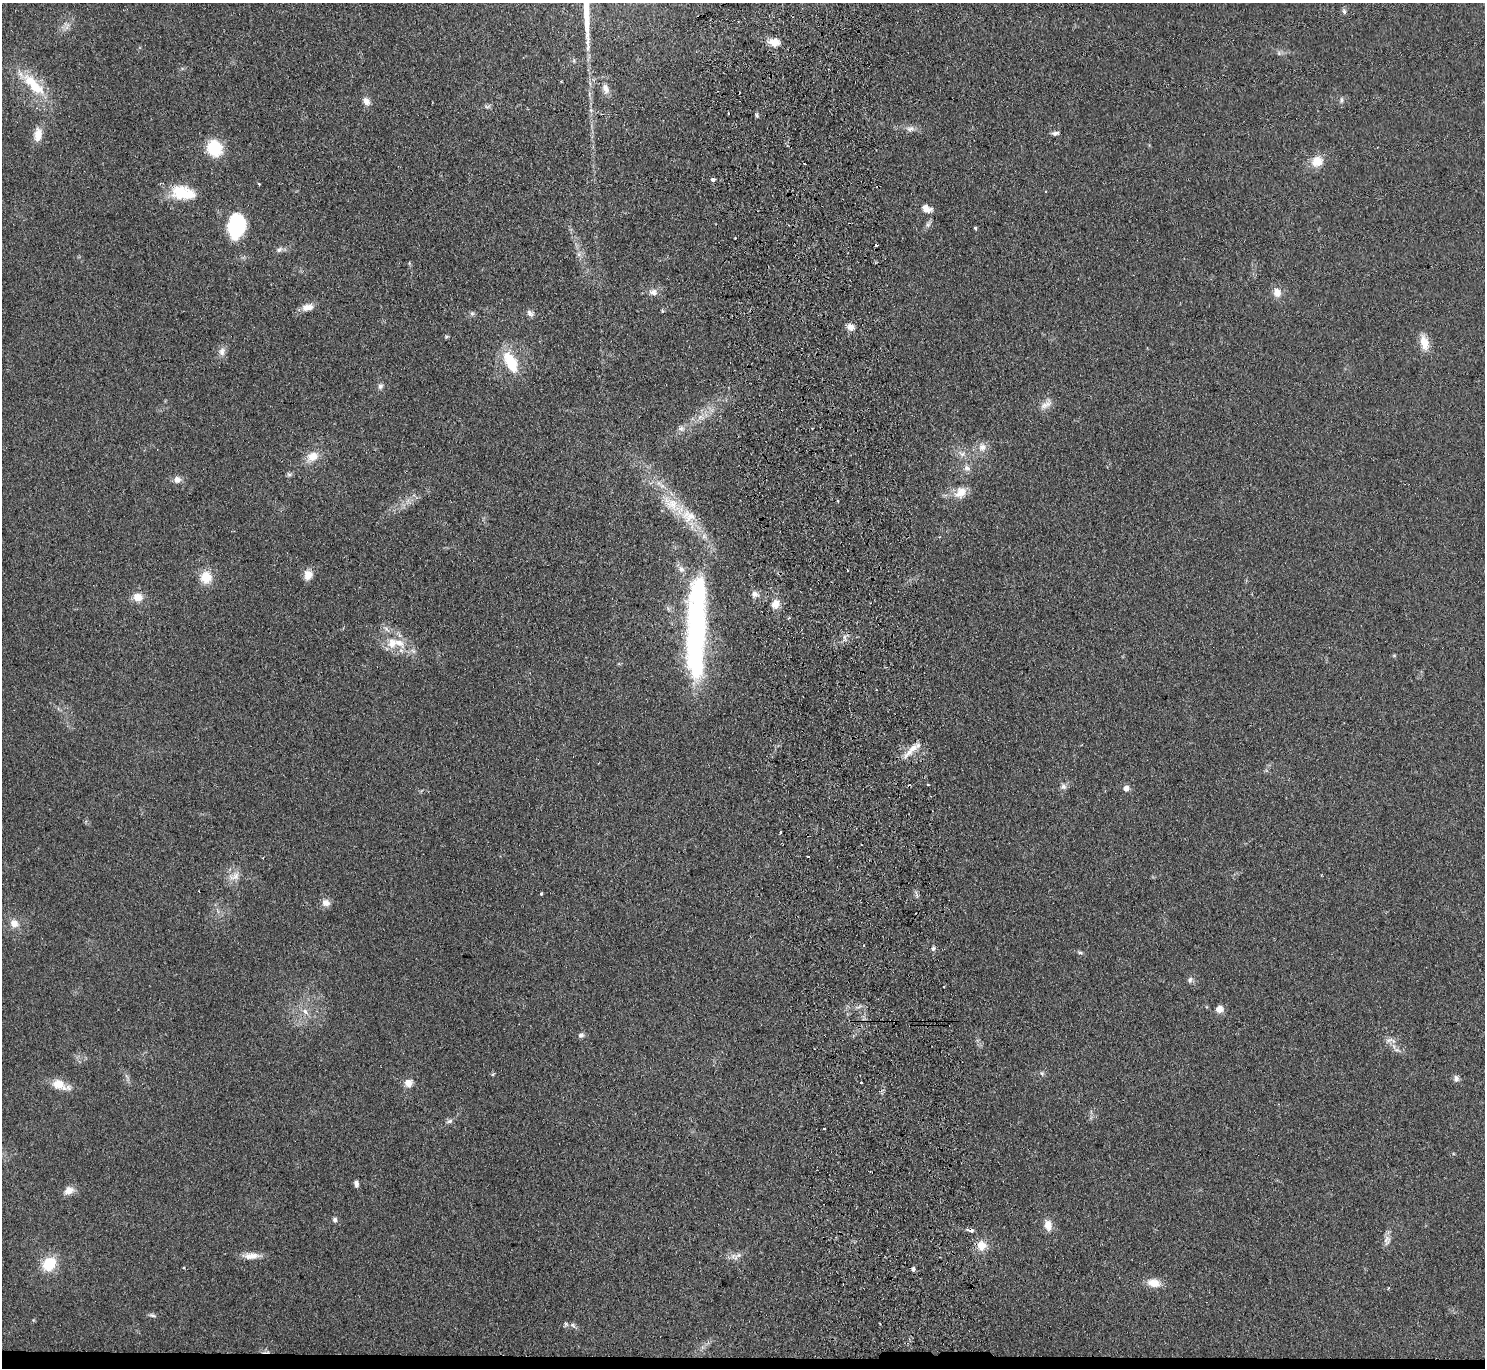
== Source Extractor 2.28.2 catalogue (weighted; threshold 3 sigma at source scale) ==
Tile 8 of 3 x 3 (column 2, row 3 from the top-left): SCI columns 1539-3021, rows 203-1568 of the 4560 x 4425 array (HDU 1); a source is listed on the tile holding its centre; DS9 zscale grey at full resolution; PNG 1487 x 1370 px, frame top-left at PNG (2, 3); no overlay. Shown black and unused: <1% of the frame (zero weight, under 2 of 3 exposures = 3% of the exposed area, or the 3 px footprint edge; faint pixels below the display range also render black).
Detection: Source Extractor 2.28.2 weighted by HDU 2 'WHT'; one run over the whole footprint, this tile lists its part. Background 0.155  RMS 0.011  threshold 0.0494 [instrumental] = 3 sigma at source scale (4.5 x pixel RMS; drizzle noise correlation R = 1.50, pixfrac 1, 0.05/0.05 arcsec/px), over >= 5 px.
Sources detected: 103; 1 inside a brighter object's white glare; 10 cosmic-ray / hot-pixel residue — not listed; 3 inside a brighter listed object's ellipse — not listed separately; the other 89 listed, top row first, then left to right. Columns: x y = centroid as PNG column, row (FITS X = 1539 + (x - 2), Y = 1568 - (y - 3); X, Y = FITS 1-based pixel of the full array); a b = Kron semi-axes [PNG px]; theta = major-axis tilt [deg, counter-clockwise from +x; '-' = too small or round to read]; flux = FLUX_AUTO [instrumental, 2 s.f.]
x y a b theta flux
1344 11 8 5 -74 2.4
67 27 11 4 67 3.9
774 42 15 10 -9 10
33 84 44 13 -43 42
605 88 14 9 -70 8.1
1341 100 8 4 -90 2.2
366 101 10 8 -66 6.2
757 115 6 4 -64 1.7
910 129 11 7 11 5.1
1055 133 9 5 5 3
38 135 16 9 84 13
214 148 14 12 -67 47
1317 161 16 14 32 15
713 179 4 3 - 5.9
259 184 3 3 - 3.5
183 193 29 16 -9 37
926 208 13 8 -28 8.6
236 226 24 17 80 84
975 228 3 3 - 3.3
279 250 9 7 33 3.6
653 292 12 8 1 6.5
1277 292 10 8 -73 10
308 307 16 9 13 8.9
530 313 11 6 -51 3.8
472 314 6 5 - 2.2
851 327 9 7 -51 6.7
446 337 5 5 - 1.4
1424 343 17 9 -77 15
222 351 12 9 83 6
511 362 30 14 -64 35
380 386 8 7 - 3.3
1046 404 18 9 37 7.5
701 417 11 7 -8 6.1
681 428 10 8 0 4.6
982 447 11 10 - 8
962 454 10 7 -2 5.2
312 457 15 11 29 15
967 468 10 8 -37 5
289 474 8 5 -9 2
177 480 9 9 - 5.8
961 492 18 13 45 14
838 501 3 2 - 1.4
672 505 24 17 -35 27
681 569 8 7 - 4.3
308 575 12 10 78 9.4
206 577 14 13 - 19
755 594 9 7 -19 4.4
138 597 11 10 - 12
775 604 11 9 62 9.8
697 633 60 25 85 160
399 643 21 11 -32 19
912 749 30 7 46 12
1064 787 8 8 - 3.8
1126 788 5 5 - 8.9
234 876 17 10 17 9.7
541 894 3 3 - 1.3
326 903 11 9 -16 6.9
14 923 11 10 - 9.7
933 948 7 5 70 2.1
1080 953 8 3 -11 2
1190 980 9 6 71 2.9
944 986 3 2 - 0.98
1219 1009 5 5 - 14
305 1012 10 7 -42 5.7
581 1035 8 6 8 3.1
1389 1040 13 5 14 4.4
1394 1046 7 4 -71 3.5
1042 1073 7 5 -69 2.1
1456 1078 9 6 88 3.5
861 1082 3 2 - 1.4
408 1083 9 9 - 8.9
59 1084 19 12 -25 16
449 1121 8 5 18 2.9
824 1129 3 3 - 2.3
356 1184 7 5 -78 3.8
69 1191 11 9 27 9.6
335 1220 6 5 - 3.1
1048 1225 15 10 -81 9.4
1387 1240 14 9 79 6.2
982 1246 11 10 - 14
251 1256 22 8 1 10
733 1256 8 7 - 4.9
49 1264 13 11 55 38
183 1267 4 3 - 0.87
913 1269 7 4 80 2.4
1154 1283 15 10 -11 14
152 1315 10 5 -16 2.6
566 1324 6 5 - 1.9
573 1325 9 5 -45 2.5